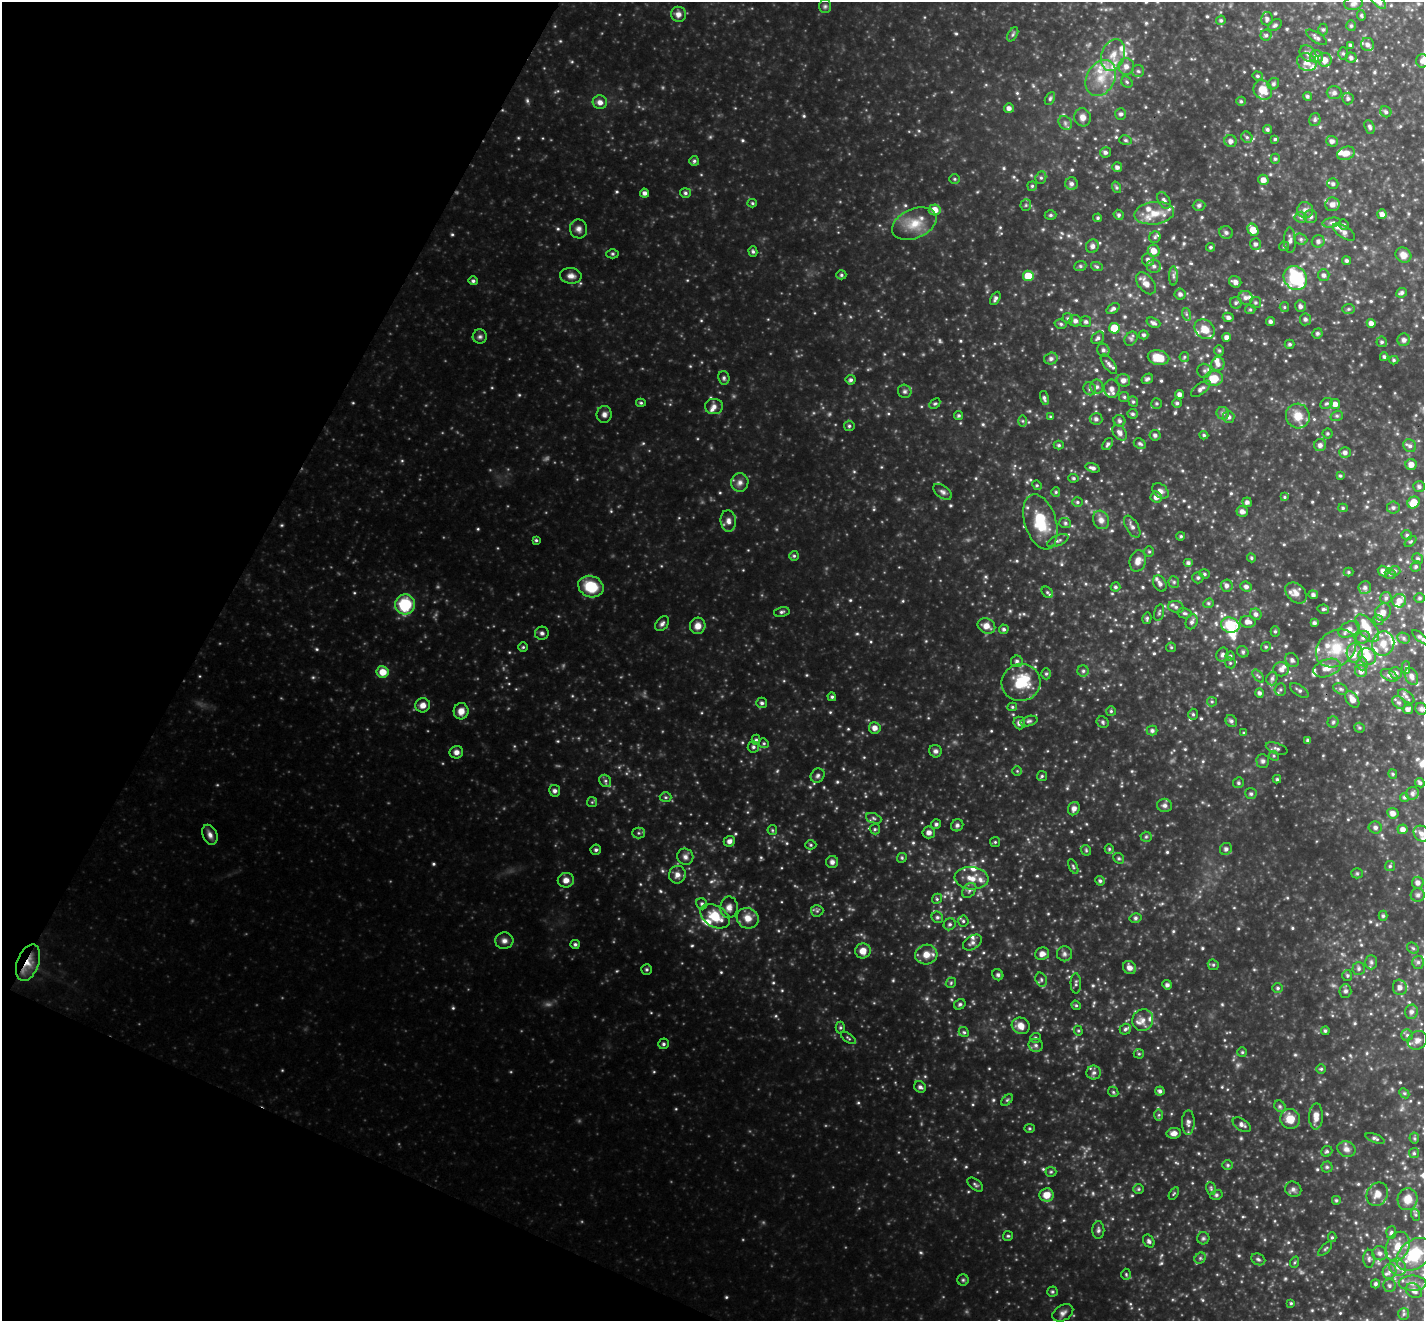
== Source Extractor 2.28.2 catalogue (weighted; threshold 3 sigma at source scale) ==
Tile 9 of 4 x 4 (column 1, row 3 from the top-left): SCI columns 2-1423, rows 1602-2920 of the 5692 x 5704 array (HDU 1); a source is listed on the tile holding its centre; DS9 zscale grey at full resolution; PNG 1426 x 1323 px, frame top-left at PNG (2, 2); each listed source drawn as its Kron ellipse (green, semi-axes under 4 px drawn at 4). Shown black and unused: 21% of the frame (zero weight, under 3 of 4 exposures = <1% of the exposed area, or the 3 px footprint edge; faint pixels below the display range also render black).
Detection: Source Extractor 2.28.2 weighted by HDU 2 'WHT'; one run over the whole footprint, this tile lists its part. Background 0.351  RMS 0.038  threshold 0.17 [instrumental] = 3 sigma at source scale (4.5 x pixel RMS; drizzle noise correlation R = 1.50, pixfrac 1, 0.05/0.05 arcsec/px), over >= 5 px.
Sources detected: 747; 11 too faint to see at this stretch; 1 inside a brighter object's white glare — neither listed nor drawn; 48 inside a brighter listed object's ellipse — not listed separately; of the other 687, all 500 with FLUX_AUTO >= 4.99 (the completeness limit of this list) listed and drawn (187 fainter detections not listed), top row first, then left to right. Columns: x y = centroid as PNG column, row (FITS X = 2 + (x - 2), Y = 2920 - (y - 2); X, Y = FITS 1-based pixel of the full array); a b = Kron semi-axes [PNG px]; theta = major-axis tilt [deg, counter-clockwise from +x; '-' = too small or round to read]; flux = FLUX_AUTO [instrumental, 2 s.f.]
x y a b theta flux
1379 2 9 5 -45 12
1353 3 9 6 8 11
825 6 7 6 - 7.6
678 14 7 7 - 19
1361 15 5 4 - 5.6
1267 19 6 6 - 11
1221 20 5 4 - 7
1275 25 7 5 36 8.6
1351 26 5 4 - 6.3
1323 29 6 5 - 7
1013 34 8 4 59 7.7
1266 35 5 5 - 7.5
1317 37 12 5 -33 11
1367 44 7 6 - 13
1350 45 3 3 - 6.6
1308 53 9 7 -42 15
1343 53 6 5 - 6.3
1113 55 16 11 70 52
1316 57 7 6 - 21
1351 58 5 5 - 11
1325 60 7 7 - 29
1422 61 7 6 - 16
1307 62 10 8 -32 31
1126 66 8 8 - 23
1138 71 6 6 - 7.8
1257 76 5 4 - 5.4
1101 78 19 14 61 82
1127 82 6 5 - 6.9
1273 84 6 5 - 7.9
1263 90 10 9 - 55
1334 93 7 6 - 11
1307 96 4 4 - 7.5
1348 98 6 5 - 9.2
1050 99 7 4 63 6.8
1241 101 4 4 - 5.2
600 102 7 6 - 20
1009 108 5 5 - 15
1386 112 6 5 - 8
1121 114 6 5 - 10
1083 117 9 8 - 23
1315 120 6 5 - 7.7
1065 123 7 6 - 11
1370 127 7 4 -66 9
1267 129 4 4 - 7.9
1247 137 6 5 - 7.8
1275 139 4 4 - 5.2
1125 140 6 5 - 6.5
1231 141 6 6 - 15
1332 141 5 5 - 14
1105 152 5 5 - 10
1346 153 9 6 20 31
1275 159 5 4 - 6.2
694 161 5 5 - 6.8
1117 167 5 5 - 12
1041 178 6 5 - 7.7
954 179 5 4 - 5.1
1263 180 5 5 - 24
1071 184 6 6 - 12
1333 184 5 5 - 8.6
1032 186 4 4 - 5.3
1116 187 6 4 -71 5.4
645 193 4 4 - 13
685 193 5 5 - 7.8
1164 200 9 5 -59 12
752 203 4 4 - 5.1
1332 204 7 7 - 20
1026 205 6 5 - 6.3
1199 205 6 5 - 8.6
935 210 6 5 - 38
1305 210 8 8 - 17
1154 213 20 11 6 61
1382 214 5 4 - 18
1050 215 6 4 1 6.6
1119 215 5 4 - 7.8
1311 216 6 6 - 11
1301 217 6 5 - 8.7
1098 218 4 3 - 5.3
1332 223 9 4 10 8.8
914 224 23 14 23 77
1344 224 5 4 - 6.1
579 229 9 8 - 17
1253 230 6 5 - 47
1226 232 7 6 - 9
1344 232 13 6 -32 18
1155 237 6 5 - 7.2
1301 239 7 5 -22 8.3
1290 240 13 6 -89 16
1318 241 6 6 - 13
1256 244 6 5 - 11
1092 246 7 6 - 14
1284 246 5 5 - 5.1
1211 247 4 4 - 6.4
1154 251 6 5 - 33
753 252 5 4 - 6.5
612 254 6 4 -1 5.6
1403 255 8 7 - 26
1148 260 6 6 - 14
1346 261 4 4 - 8
1080 266 6 5 - 6.6
1154 266 7 6 - 13
1097 267 6 4 -18 6.1
841 275 5 4 - 6
1324 275 6 6 - 12
571 276 11 8 -4 20
1028 276 5 5 - 80
1173 276 9 4 90 9.1
1295 278 13 11 -50 280
473 281 5 4 - 7.4
1235 282 6 5 - 14
1146 283 12 7 -51 27
1402 293 6 4 26 9.5
1180 294 5 5 - 12
995 298 7 4 62 11
1245 298 7 6 - 15
1236 303 6 5 - 7.4
1255 303 5 5 - 6.8
1300 306 6 5 - 13
1284 307 5 4 - 5.2
1113 309 7 4 33 9.9
1250 309 5 5 - 5.2
1348 309 6 5 - 7.1
1186 314 6 4 -71 5.8
1228 317 5 4 - 12
1068 318 5 5 - 5.9
1305 319 6 5 - 10
1075 321 6 5 - 13
1086 322 5 5 - 8.5
1271 322 4 4 - 9.6
1153 323 7 4 -22 12
1371 323 4 4 - 17
1061 324 6 5 - 6.7
1114 328 5 5 - 96
1205 329 11 9 -44 55
1317 333 5 5 - 8.3
1144 335 5 4 - 8.5
480 337 7 7 - 10
1227 337 4 4 - 18
1098 338 7 5 43 9.6
1131 339 8 6 56 8.8
1404 340 6 6 - 11
1382 342 5 5 - 6.9
1290 344 5 4 - 7.4
1103 350 6 6 - 11
1219 350 5 5 - 5.8
1184 357 5 4 - 5.5
1384 357 4 3 - 7
1158 358 11 7 -11 70
1051 359 7 6 - 12
1394 360 4 4 - 5.5
1109 364 11 5 -54 15
1218 364 7 6 - 15
1204 371 7 7 - 9.6
724 378 7 5 -80 8.4
1147 379 6 4 32 8.9
1214 379 9 7 7 61
851 380 5 5 - 9
1123 380 7 6 - 17
1097 387 7 6 - 10
1090 389 7 6 - 11
1112 389 9 7 -89 23
1201 389 11 5 37 13
905 391 7 6 - 10
1180 394 4 4 - 14
1124 397 5 5 - 5.9
1044 398 7 4 -77 9.7
1133 402 5 4 - 5.9
641 403 5 4 - 5.3
1157 403 5 5 - 6.1
1177 403 4 4 - 6.9
1326 403 6 5 - 6.4
935 404 6 4 45 5.8
1335 404 5 5 - 21
714 406 9 7 1 17
1223 413 6 6 - 9.8
604 414 8 7 - 15
1132 414 5 5 - 7.3
959 415 4 4 - 6.7
1298 416 12 12 - 52
1337 416 6 5 - 6.7
1051 417 4 4 - 5.2
1229 417 6 6 - 13
1096 419 6 6 - 12
1023 421 6 4 -89 5.2
1119 421 6 5 - 9.8
849 426 5 5 - 7
1120 433 9 6 -50 16
1327 433 5 5 - 5.8
1155 435 5 5 - 11
1204 435 4 4 - 6
1108 444 7 4 52 8.6
1140 444 6 4 -29 7.9
1059 445 5 4 - 6
1320 445 6 6 - 15
1410 446 7 6 - 12
1345 452 6 5 - 13
1411 464 5 5 - 24
1092 468 7 4 -17 12
1340 476 4 4 - 5.6
1073 478 5 4 - 5.6
740 482 9 8 - 18
1037 485 5 4 - 5.1
1419 487 6 5 - 10
1160 491 9 6 -37 15
943 492 10 6 -36 12
1056 492 5 4 - 5.3
1156 497 5 5 - 19
1284 497 4 4 - 5.1
1077 502 5 4 - 6
1247 502 4 4 - 12
1414 502 6 5 - 55
1343 508 5 4 - 6
1393 508 6 6 - 10
1242 511 6 5 - 16
1101 520 9 8 - 21
728 521 11 8 -84 19
1040 522 28 15 -73 140
1065 523 6 5 - 7.1
1132 527 12 6 -60 15
1407 535 5 4 - 6.3
1181 536 4 3 - 5.5
536 540 4 4 - 5.6
1058 541 11 5 22 11
1411 542 7 4 43 5.5
1149 552 5 5 - 5.7
794 556 5 5 - 6.2
1251 558 4 4 - 5
1418 559 5 5 - 8.2
1138 561 11 8 75 25
1188 563 5 4 - 9.4
1416 566 5 5 - 7.4
1383 571 6 5 - 16
1395 571 5 5 - 5.9
1349 572 5 4 - 5.2
1204 574 5 4 - 6
1390 574 6 5 - 6.4
1198 578 5 5 - 7.9
1174 582 5 5 - 6.2
1160 583 8 6 -60 12
1227 585 6 6 - 13
591 587 13 10 -21 120
1115 587 5 4 - 6.9
1246 587 6 5 - 11
1365 587 6 6 - 12
1047 592 6 5 - 7
1296 593 12 8 -45 25
1313 595 5 4 - 11
1386 598 6 5 - 9.2
1420 598 5 4 - 7.2
1399 601 7 6 - 27
1208 603 5 4 - 6.2
405 604 10 10 - 180
1176 607 8 6 -15 10
1323 609 6 4 -12 6.5
782 612 8 4 12 8.1
1383 612 9 7 61 25
1159 613 8 4 75 6.7
1184 613 7 5 -13 8.2
1256 614 6 5 - 12
1147 618 6 4 76 6.1
1378 620 5 4 - 6
1192 622 7 5 68 12
1248 622 8 6 -4 19
1314 623 4 4 - 8.3
662 624 8 5 51 12
1230 625 9 7 -17 110
698 626 8 7 - 28
986 626 9 7 -24 29
1367 628 16 8 -52 54
1004 629 5 4 - 8
1349 629 11 7 27 23
1275 631 5 4 - 5.6
542 633 7 6 - 10
1363 637 7 6 - 11
1420 637 10 4 -40 10
1404 638 6 5 - 7.4
1383 643 12 11 - 41
523 647 5 4 - 5.3
1171 647 5 4 - 5.4
1266 647 5 4 - 6
1336 648 22 17 38 110
1243 652 6 5 - 7.9
1355 653 9 8 - 23
1222 655 7 5 65 11
1230 656 4 4 - 6
1367 656 9 8 - 60
1292 660 7 6 - 11
1017 661 6 5 - 8.8
1230 663 6 5 - 5.9
1362 664 6 5 - 9.8
1406 667 6 4 90 5.5
1327 668 14 8 19 36
1281 669 7 7 - 15
1083 671 5 5 - 7.7
1361 671 6 6 - 16
383 672 6 5 - 50
1396 673 6 6 - 15
1046 674 5 5 - 6.5
1389 675 9 5 -29 10
1258 676 7 4 -51 6.7
1411 676 9 6 -64 16
1272 678 7 5 74 9.6
1021 683 19 18 - 120
1280 689 6 5 - 7.4
1340 689 7 5 -27 8.8
1299 690 10 5 -33 9.5
1259 693 5 4 - 9.7
1406 696 9 5 -36 12
832 697 4 4 - 6.3
1352 699 9 6 -56 25
1212 702 5 4 - 5
1399 702 7 5 -45 8.9
762 703 5 5 - 8.1
423 705 7 7 - 24
1012 707 5 4 - 5.2
1408 709 5 4 - 13
1421 709 6 5 - 10
461 711 8 7 - 32
1111 711 5 5 - 5.7
1193 714 5 4 - 6.1
1029 721 9 5 15 8.4
1231 721 6 5 - 9.5
1103 722 6 5 - 7.2
1333 722 5 5 - 6.7
1019 723 6 5 - 13
875 728 6 5 - 24
1359 728 5 5 - 5.8
1152 730 5 5 - 9.7
1244 733 4 4 - 5.5
756 740 5 4 - 5.5
1308 740 4 3 - 7.8
764 743 5 4 - 5.4
753 747 6 5 - 8.4
1277 749 11 5 -18 9.8
935 751 6 6 - 12
456 752 7 6 - 17
1274 756 5 4 - 5
1263 761 7 6 - 9.5
1017 771 5 5 - 5.2
1393 774 4 4 - 5.1
818 776 7 6 - 10
1042 776 5 5 - 5.8
1277 779 4 4 - 5.4
605 781 6 5 - 8.3
1238 783 5 5 - 6.9
1420 783 5 4 - 7.5
555 791 6 5 - 12
1412 793 6 6 - 9.8
1251 794 5 5 - 8.1
665 797 6 5 - 6.1
1404 797 4 4 - 6.1
592 802 5 5 - 5.1
1164 805 7 6 - 13
1074 809 7 5 68 16
1393 813 5 5 - 19
874 818 8 5 -21 8.9
936 824 5 4 - 7.1
957 825 6 6 - 9.8
1375 827 6 6 - 10
875 829 5 5 - 6.5
1403 829 5 5 - 17
772 830 5 4 - 5.1
929 832 6 6 - 15
638 833 6 5 - 6.9
1422 834 9 7 -43 18
210 835 10 7 -66 18
1146 837 5 5 - 5.3
729 841 6 5 - 15
995 842 5 5 - 5
811 845 6 4 -1 5.6
1109 849 5 4 - 5.7
1226 849 6 6 - 12
596 850 5 5 - 8.2
1086 850 6 4 -47 5.2
685 857 8 8 - 15
902 858 5 4 - 5.1
1119 858 6 5 - 6.3
832 862 6 6 - 13
1073 866 8 4 -64 6.4
1390 866 5 5 - 5.8
1357 873 5 5 - 5.5
677 875 9 8 - 21
971 878 17 11 -5 50
566 880 8 7 - 25
1100 881 5 4 - 7
1418 883 6 6 - 14
969 890 8 6 49 11
1418 895 7 7 - 11
937 899 5 4 - 5.8
702 904 6 5 - 8.3
729 907 11 8 88 24
817 911 6 6 - 7.6
715 916 16 10 -31 96
1383 916 5 4 - 6.2
937 917 6 5 - 8.8
748 918 11 10 - 36
1135 918 6 5 - 7.3
963 921 5 5 - 7.2
950 924 6 5 - 8.8
504 941 9 8 - 18
972 943 10 6 33 14
575 944 5 4 - 7.9
1413 948 6 5 - 6.6
863 951 8 7 - 33
926 954 11 9 12 38
1042 954 7 6 - 19
1064 954 7 7 - 12
1371 962 7 6 - 8.8
1418 962 6 5 - 9.9
28 963 19 11 70 57
1213 965 6 5 - 5.8
1129 968 7 6 - 20
647 969 5 5 - 6.9
1359 969 6 6 - 9.1
998 975 6 5 - 7.1
1347 975 5 5 - 6
1041 980 7 5 -72 8.4
951 983 6 4 48 5.2
1076 983 10 5 -89 8.7
1167 985 5 4 - 10
1400 987 8 7 - 20
1278 988 5 4 - 6.7
1345 991 6 6 - 11
960 1004 6 5 - 6.7
1076 1005 5 4 - 5.2
1411 1012 7 6 - 15
1143 1020 11 10 - 25
1021 1026 9 8 - 35
840 1027 6 4 89 5.9
1125 1029 5 5 - 7.5
1078 1031 5 4 - 5
1325 1031 4 4 - 6.9
964 1032 5 4 - 6.3
1407 1035 6 5 - 8.2
848 1038 8 3 -35 5.3
1035 1038 5 5 - 6.6
1417 1040 10 8 36 20
663 1044 5 5 - 7.6
1036 1045 7 6 - 11
1242 1052 5 5 - 5.2
1139 1054 5 5 - 5.3
1321 1069 5 4 - 5.3
1094 1073 7 7 - 12
920 1087 6 5 - 11
1160 1091 4 4 - 9.2
1113 1092 6 4 -47 5.7
1404 1093 6 4 -43 5
1007 1100 7 4 45 5.5
1280 1106 6 5 - 6.7
1159 1115 6 4 89 5.6
1316 1116 13 7 89 29
1290 1119 10 9 - 50
1188 1123 12 6 88 15
1242 1125 10 5 -33 13
1029 1128 5 4 - 5.1
1174 1133 7 5 8 19
1375 1138 10 4 -21 8.5
1414 1138 5 5 - 5.3
1346 1149 9 7 -21 18
1327 1151 6 5 - 7.4
1414 1153 5 5 - 5.9
1228 1165 5 5 - 6
1327 1167 5 5 - 6.7
1051 1172 5 5 - 5.3
975 1185 9 5 -39 8.1
1211 1188 6 4 -71 5.7
1138 1189 5 5 - 5.5
1293 1189 8 7 - 12
1174 1193 7 4 58 5
1377 1194 12 10 59 32
1047 1195 7 6 - 41
1216 1195 6 5 - 6.8
1408 1199 11 10 - 43
1336 1200 4 4 - 5.5
1416 1215 6 4 -71 6.4
1098 1230 9 6 89 10
1391 1232 6 4 84 7.2
1008 1236 5 5 - 5.8
1332 1237 5 4 - 5
1203 1238 6 6 - 7
1149 1241 7 5 -57 8.8
1398 1247 16 11 66 58
1325 1249 9 3 46 5.5
1380 1253 7 7 - 15
1414 1254 20 14 38 170
1200 1258 6 5 - 6.4
1258 1259 7 5 -25 8.6
1369 1259 9 5 -90 11
1295 1262 6 4 70 5
1398 1267 9 8 - 20
1389 1271 7 6 - 13
1126 1274 5 4 - 5.3
963 1280 6 6 - 6.7
1413 1283 14 7 -1 25
1375 1284 4 4 - 7.7
1389 1286 6 6 - 8.9
1414 1291 9 7 -35 19
1052 1292 5 5 - 6.7
1291 1303 4 4 - 5.1
1063 1313 11 7 31 16
1404 1314 6 5 - 7.1
Overlapping masked pixels (flux is a lower limit): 1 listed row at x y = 28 963
Isophote crosses this tile's border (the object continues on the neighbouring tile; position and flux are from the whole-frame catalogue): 2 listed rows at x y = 1379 2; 1422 61